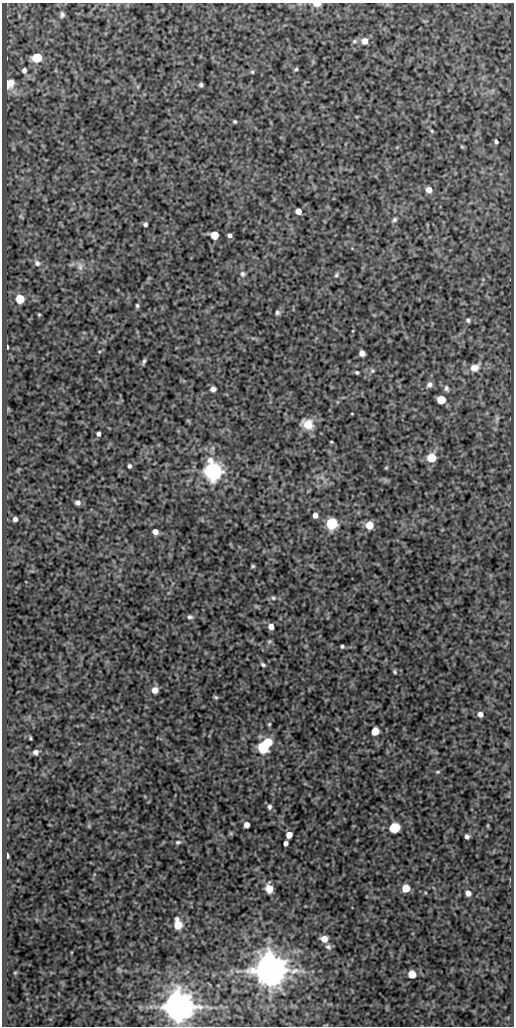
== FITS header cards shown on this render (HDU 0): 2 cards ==
NAXIS1  =                  512
NAXIS2  =                 1024

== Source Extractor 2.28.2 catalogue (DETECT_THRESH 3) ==
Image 512 x 1024 px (HDU 0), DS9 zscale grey, 1 PNG px = 1 image px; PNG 516 x 1028 px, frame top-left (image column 1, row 1024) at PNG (2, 3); no overlay
Background 82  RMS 0.5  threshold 1.49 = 3 sigma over >= 5 px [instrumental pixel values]
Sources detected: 94; all 94 listed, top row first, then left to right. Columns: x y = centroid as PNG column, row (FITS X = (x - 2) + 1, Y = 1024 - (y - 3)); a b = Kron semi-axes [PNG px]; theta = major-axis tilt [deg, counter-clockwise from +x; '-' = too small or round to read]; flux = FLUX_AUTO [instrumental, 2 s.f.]
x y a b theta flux
317 4 6 3 0 530
62 15 7 6 - 86
354 41 6 5 - 62
365 41 6 6 - 320
37 58 6 5 - 2100
296 69 4 3 - 49
24 70 6 5 - 120
252 72 5 5 - 47
11 82 8 7 - 170
7 84 9 6 -80 360
201 85 4 4 - 77
235 122 4 3 - 44
432 131 4 4 - 34
496 141 4 3 - 63
462 147 6 3 -2 32
429 190 6 5 - 280
298 211 5 5 - 290
21 216 7 4 -57 45
394 220 7 5 30 78
145 225 4 3 - 77
214 235 6 5 - 960
229 235 5 4 - 83
37 263 8 8 - 130
80 266 13 9 -82 190
242 274 8 7 - 100
336 275 7 5 64 65
20 299 6 5 - 1200
137 306 5 4 - 58
277 313 6 5 - 81
39 315 4 3 - 36
468 320 6 6 - 81
7 347 4 2 - 49
362 353 5 5 - 190
144 361 7 3 69 69
475 367 13 9 26 330
372 371 7 6 - 72
357 372 4 4 - 51
429 385 8 7 - 130
446 388 8 6 -73 93
213 389 6 5 - 120
441 400 6 5 - 1000
352 414 3 2 - 21
497 419 9 4 67 79
188 421 6 4 -19 35
307 424 13 11 -23 530
98 434 4 4 - 91
331 442 3 2 - 31
431 458 6 5 - 1500
129 466 4 3 - 79
386 468 4 4 - 34
212 471 7 7 - 24000
78 503 6 5 - 130
315 515 5 5 - 180
15 519 4 4 - 130
332 524 6 6 - 3800
369 525 6 5 - 770
155 532 5 5 - 250
253 566 5 5 - 45
273 598 6 5 - 70
190 617 8 5 -3 85
271 627 5 5 - 260
269 641 7 4 20 46
342 646 4 3 - 64
263 665 6 4 -34 69
395 672 5 4 - 48
155 690 6 5 - 290
216 697 6 4 -27 48
480 714 5 4 - 150
269 724 5 4 - 38
375 731 5 5 - 880
30 738 3 2 - 34
268 742 6 5 - 1200
263 747 6 6 - 4400
35 752 5 5 - 130
438 772 6 4 19 43
269 807 6 5 - 91
247 825 5 5 - 240
394 828 6 6 - 2800
231 833 6 5 - 41
289 835 5 5 - 380
467 836 4 4 - 100
178 842 8 6 7 86
285 843 4 4 - 120
7 856 5 3 - 79
406 888 5 5 - 1000
269 889 7 6 - 550
468 893 5 5 - 190
178 924 12 8 -83 550
324 939 6 6 - 370
328 947 9 7 -29 110
269 971 9 8 - 120000
15 973 5 3 - 31
412 974 5 5 - 970
178 1007 8 7 - 100000
At the frame edge (FLAGS 8, measured only in part): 1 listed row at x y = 317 4

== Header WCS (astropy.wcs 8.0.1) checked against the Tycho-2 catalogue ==
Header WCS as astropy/WCSLIB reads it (CRVAL/CRPIX/CD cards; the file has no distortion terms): RA---SIN/DEC--SIN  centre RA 01:00:54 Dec -00:45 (15.23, -0.74 deg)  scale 1 arcsec/px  FOV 8.5' x 17.1'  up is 0 deg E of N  parity normal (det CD < 0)
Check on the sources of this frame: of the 60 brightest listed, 3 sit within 1.5 arcsec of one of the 4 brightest Tycho-2 stars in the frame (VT <= 12.41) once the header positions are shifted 0.27 arcsec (0.22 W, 0.15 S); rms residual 0.41 arcsec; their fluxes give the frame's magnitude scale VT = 22.38 - 2.5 log10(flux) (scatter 0.39 mag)
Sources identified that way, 3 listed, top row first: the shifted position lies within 1.5 arcsec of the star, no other Tycho-2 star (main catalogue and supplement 1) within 3.0 arcsec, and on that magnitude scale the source's flux lands within +1.5 / -3 mag of the star's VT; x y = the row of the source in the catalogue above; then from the Tycho-2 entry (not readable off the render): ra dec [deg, ICRS J2000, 3 dp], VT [Tycho-2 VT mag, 2 dp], TYC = Tycho-2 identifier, HIP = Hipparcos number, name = IAU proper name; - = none
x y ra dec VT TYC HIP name
212 471 15.239 -0.730 11.43 4681-617-1 - -
269 971 15.223 -0.869 9.25 4681-736-1 - -
178 1007 15.249 -0.879 10.27 4681-925-1 - -